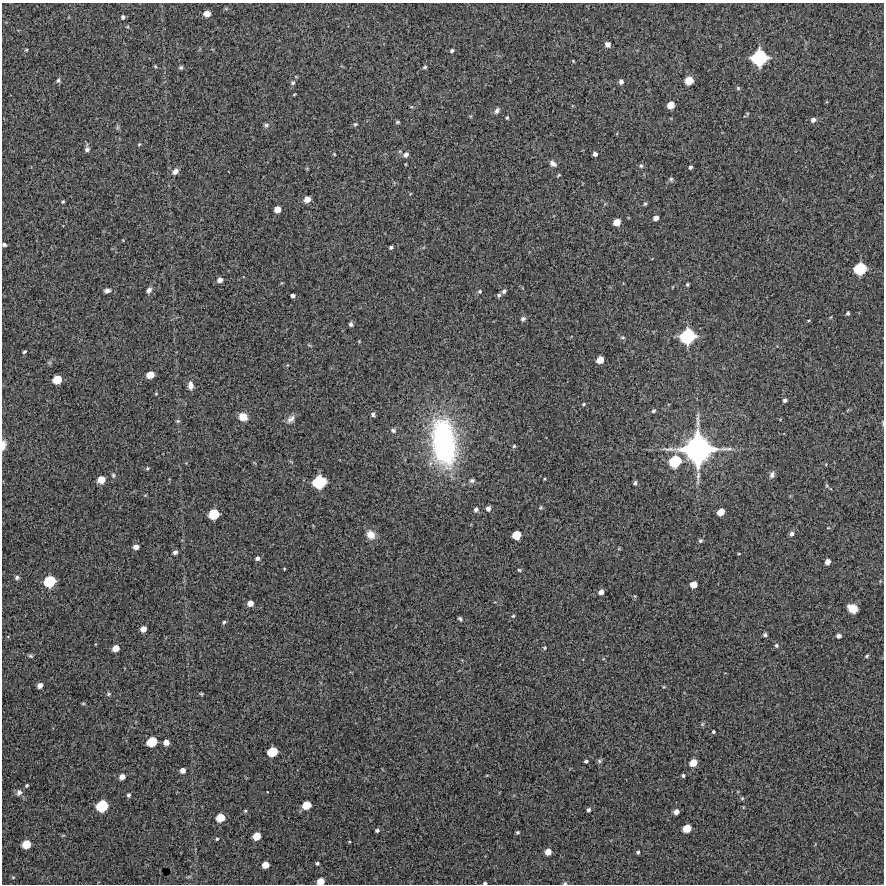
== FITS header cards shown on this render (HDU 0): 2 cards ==
NAXIS1  =                  882 /Length X axis
NAXIS2  =                  882 /Length Y axis

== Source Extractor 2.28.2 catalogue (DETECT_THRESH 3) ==
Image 882 x 882 px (HDU 0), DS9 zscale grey, 1 PNG px = 1 image px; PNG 886 x 886 px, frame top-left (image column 1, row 882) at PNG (2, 3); no overlay
Background 10100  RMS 290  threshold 885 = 3 sigma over >= 5 px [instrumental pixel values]
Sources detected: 157; all 157 listed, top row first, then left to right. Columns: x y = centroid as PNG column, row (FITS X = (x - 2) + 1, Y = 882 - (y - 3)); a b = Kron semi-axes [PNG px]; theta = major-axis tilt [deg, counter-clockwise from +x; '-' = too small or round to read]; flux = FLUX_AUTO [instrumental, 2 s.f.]
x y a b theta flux
207 13 6 5 - 1.8e+05
123 17 5 5 - 4.0e+04
608 44 5 5 - 8.0e+04
26 50 4 4 - 1.9e+04
452 51 4 3 - 4.1e+04
759 58 11 11 - 1.4e+06
573 61 4 3 - 1.6e+04
155 66 5 4 - 2.2e+04
181 67 6 5 - 3.3e+04
425 67 5 4 - 2.9e+04
58 80 7 5 87 4.1e+04
689 81 6 6 - 3.4e+05
621 82 5 4 - 7.0e+04
293 83 6 5 - 3.7e+04
738 88 5 5 - 2.6e+04
294 94 4 3 - 1.7e+04
671 105 6 5 - 2.3e+05
497 111 8 5 58 5.6e+04
507 118 3 3 - 2.4e+04
813 120 7 6 - 6.3e+04
397 122 4 3 - 2.6e+04
355 124 5 4 - 3.0e+04
266 125 6 5 - 4.3e+04
139 144 4 4 - 1.9e+04
87 149 6 5 - 5.4e+04
334 154 4 3 - 1.7e+04
595 154 4 4 - 6.0e+04
406 155 7 6 - 6.1e+04
553 163 8 6 -40 7.8e+04
641 166 6 5 - 3.3e+04
690 167 4 3 - 3.8e+04
175 171 9 7 42 8.8e+04
559 175 5 3 - 2.0e+04
671 179 5 5 - 3.3e+04
307 199 6 5 - 1.4e+05
63 202 4 3 - 2.4e+04
645 204 5 4 - 3.2e+04
277 209 5 5 - 1.9e+05
656 218 5 4 - 9.9e+04
617 222 6 5 - 2.2e+05
4 245 4 4 - 4.5e+04
391 247 4 3 - 3.7e+04
860 269 9 8 - 8.6e+05
220 280 5 4 - 8.8e+04
687 284 5 4 - 2.4e+04
107 290 7 5 9 6.6e+04
149 290 7 5 60 6.0e+04
480 291 5 4 - 3.0e+04
504 291 5 4 - 4.6e+04
499 295 5 5 - 4.0e+04
293 296 4 4 - 5.7e+04
848 313 4 3 - 3.3e+04
523 319 5 5 - 4.3e+04
808 320 4 3 - 1.6e+04
351 324 5 4 - 4.0e+04
687 336 12 11 - 1.3e+06
622 337 7 3 0 2.5e+04
24 352 4 3 - 3.0e+04
600 360 6 5 - 2.3e+05
150 375 6 5 - 2.4e+05
57 380 7 6 - 3.7e+05
190 385 9 6 -83 1.1e+05
156 394 3 3 - 1.8e+04
785 400 4 4 - 4.8e+04
583 404 5 3 - 2.5e+04
653 411 6 4 17 3.1e+04
373 414 5 5 - 4.0e+04
243 417 8 7 - 2.1e+05
291 419 12 7 43 8.6e+04
178 421 5 5 - 2.7e+04
393 430 6 5 - 4.2e+04
444 442 44 22 -82 4.2e+06
3 445 11 5 84 1.2e+05
514 446 4 4 - 2.7e+04
698 449 26 22 4 4.8e+06
675 461 10 9 - 8.2e+05
147 468 5 4 - 2.4e+04
113 475 6 5 - 3.1e+04
772 475 9 6 73 6.4e+04
698 476 16 5 86 1.0e+05
544 479 4 2 - 1.6e+04
101 480 6 5 - 2.6e+05
472 480 7 5 3 4.3e+04
319 482 10 9 - 1.0e+06
635 483 6 4 75 3.6e+04
541 507 5 4 - 2.2e+04
488 508 5 4 - 7.9e+04
476 510 6 5 - 5.9e+04
721 512 6 5 - 2.1e+05
213 514 8 7 - 6.2e+05
792 534 6 5 - 6.4e+04
371 535 11 9 -52 1.9e+05
516 535 7 6 - 3.7e+05
700 541 5 5 - 3.6e+04
136 547 5 4 - 1.1e+05
175 552 5 4 - 4.9e+04
257 558 5 5 - 5.8e+04
828 562 5 4 - 1.1e+05
284 569 3 2 - 1.6e+04
519 570 5 4 - 2.1e+04
17 577 6 5 - 4.1e+04
49 581 9 8 - 7.6e+05
693 585 6 5 - 1.9e+05
601 592 5 4 - 9.5e+04
250 603 5 5 - 1.4e+05
852 608 9 7 -33 2.5e+05
513 616 5 4 - 2.3e+04
460 619 4 3 - 3.2e+04
224 622 5 4 - 2.9e+04
143 629 5 5 - 1.4e+05
765 635 5 4 - 4.2e+04
838 636 4 4 - 6.6e+04
776 645 5 5 - 3.6e+04
116 648 6 5 - 1.7e+05
544 648 5 4 - 2.5e+04
30 656 7 4 -26 3.1e+04
867 656 5 3 - 2.7e+04
40 685 5 4 - 1.1e+05
109 694 6 4 22 2.7e+04
201 694 4 3 - 2.2e+04
83 703 5 3 - 1.8e+04
713 732 3 3 - 2.5e+04
152 742 8 7 - 5.2e+05
166 742 5 5 - 1.2e+05
272 752 8 7 - 5.1e+05
586 761 4 3 - 3.2e+04
599 761 6 5 - 3.3e+04
693 763 6 5 - 2.6e+05
182 770 5 5 - 1.0e+05
683 776 4 3 - 2.6e+04
122 777 5 4 - 1.1e+05
27 785 3 3 - 2.5e+04
19 792 7 6 - 7.1e+04
267 792 2 2 - 1.2e+04
128 795 4 4 - 4.1e+04
742 798 5 5 - 2.4e+04
306 805 7 6 - 3.6e+05
102 806 9 8 - 7.4e+05
589 810 4 3 - 4.1e+04
245 811 4 4 - 2.1e+04
676 812 5 4 - 1.1e+05
220 818 7 6 - 3.4e+05
687 828 6 6 - 3.0e+05
377 830 6 5 - 3.2e+04
517 832 4 4 - 3.0e+04
63 835 6 3 19 1.7e+04
257 836 6 6 - 2.9e+05
217 839 4 3 - 2.1e+04
26 844 7 6 - 3.5e+05
548 852 6 5 - 1.6e+05
638 852 4 4 - 2.8e+04
317 863 4 3 - 2.8e+04
265 865 6 5 - 2.0e+05
13 877 5 3 - 1.7e+04
320 881 6 5 - 2.2e+05
485 883 3 3 - 2.6e+04
565 883 5 4 - 2.4e+04
At the frame edge (FLAGS 8, measured only in part): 5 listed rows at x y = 4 245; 3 445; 320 881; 485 883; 565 883